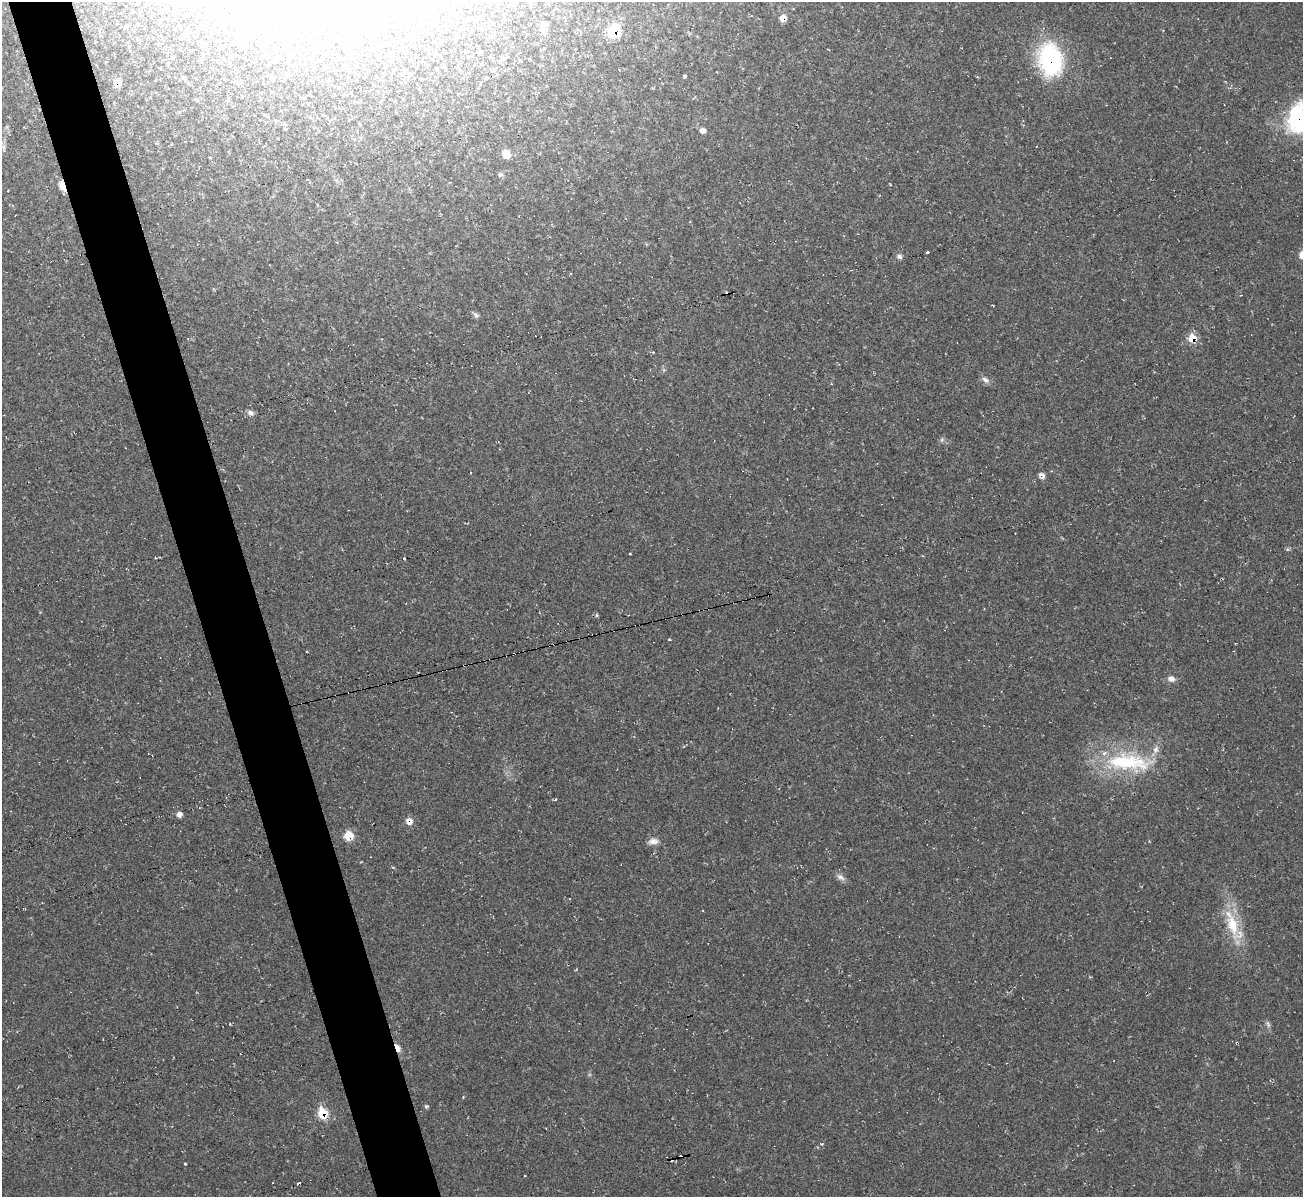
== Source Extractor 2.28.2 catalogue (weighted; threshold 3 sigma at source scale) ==
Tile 11 of 4 x 4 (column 3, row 3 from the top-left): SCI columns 2602-3902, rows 1337-2531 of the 5202 x 5184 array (HDU 1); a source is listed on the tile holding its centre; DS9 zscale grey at full resolution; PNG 1305 x 1199 px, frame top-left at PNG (2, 2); no overlay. Shown black and unused: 5% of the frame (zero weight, under 2 of 3 exposures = <1% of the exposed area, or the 3 px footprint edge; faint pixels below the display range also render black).
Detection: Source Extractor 2.28.2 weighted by HDU 2 'WHT'; one run over the whole footprint, this tile lists its part. Background 0.0513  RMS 0.0069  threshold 0.031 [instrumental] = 3 sigma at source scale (4.5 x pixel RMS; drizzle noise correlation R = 1.50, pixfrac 1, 0.05/0.05 arcsec/px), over >= 5 px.
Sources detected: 45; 1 inside a brighter object's white glare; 4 cosmic-ray / hot-pixel residue — not listed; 1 inside a brighter listed object's ellipse — not listed separately; the other 39 listed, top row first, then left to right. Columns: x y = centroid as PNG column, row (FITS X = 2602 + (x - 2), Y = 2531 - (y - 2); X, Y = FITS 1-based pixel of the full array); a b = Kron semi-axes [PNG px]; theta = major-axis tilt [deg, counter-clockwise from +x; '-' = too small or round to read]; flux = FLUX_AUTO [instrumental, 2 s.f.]
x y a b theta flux
783 18 8 8 - 4.5
543 26 10 8 84 7.4
614 31 12 11 - 20
1050 59 33 22 -78 76
685 76 5 3 - 0.95
117 83 8 8 - 4
1299 118 40 30 82 61
702 130 9 7 -42 2.6
506 154 8 7 - 6.5
62 186 11 6 -64 6
927 253 3 3 - 2.5
1302 255 7 6 - 7.5
899 256 7 7 - 2.1
476 315 9 5 -45 2
1192 338 8 7 - 10
985 380 12 6 -40 2.7
250 413 9 6 -16 2.4
470 473 3 2 - 0.73
1042 475 8 7 - 2.6
630 554 3 2 - 0.5
156 558 3 2 - 1.5
404 558 3 2 - 0.76
597 615 5 3 - 0.77
669 639 3 3 - 0.81
1171 679 10 7 -13 3.3
1127 762 63 20 -5 54
179 815 8 6 19 2.4
409 821 8 8 - 4.2
349 836 9 9 - 9.5
653 841 14 8 2 3.9
840 877 13 6 -32 2.9
1232 925 31 15 -75 23
1268 1024 8 5 -65 1.6
398 1048 11 6 -62 4.2
463 1097 4 3 - 0.5
426 1106 5 4 - 1.1
322 1113 8 6 -87 24
185 1164 3 2 - 0.61
298 1183 4 3 - 0.72
Overlapping masked pixels (flux is a lower limit): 11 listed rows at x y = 783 18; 614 31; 1050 59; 117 83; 1299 118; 62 186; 1192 338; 409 821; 349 836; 398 1048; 322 1113
Isophote crosses this tile's border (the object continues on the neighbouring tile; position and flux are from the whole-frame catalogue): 2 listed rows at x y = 1299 118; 1302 255